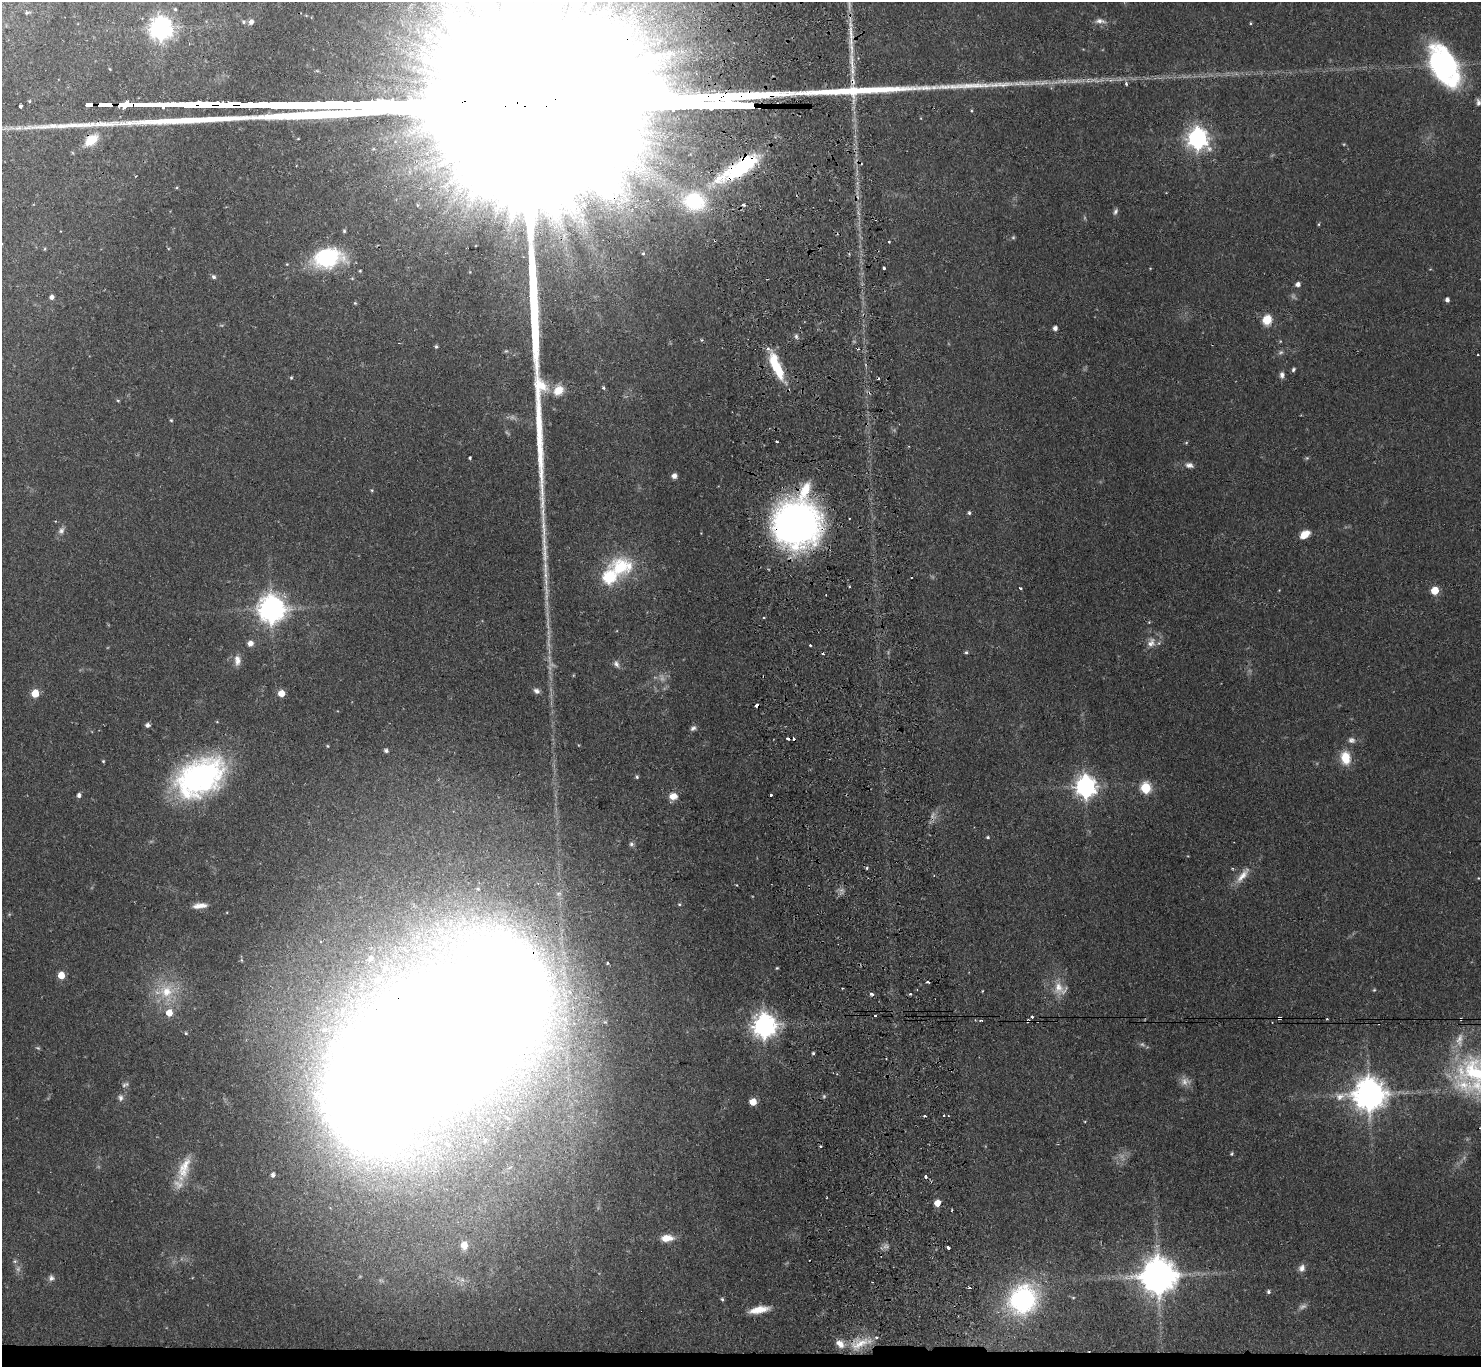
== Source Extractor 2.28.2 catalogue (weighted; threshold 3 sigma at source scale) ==
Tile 8 of 3 x 3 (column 2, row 3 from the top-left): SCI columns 1536-3014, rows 201-1565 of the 4550 x 4427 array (HDU 1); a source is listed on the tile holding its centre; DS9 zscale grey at full resolution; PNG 1483 x 1369 px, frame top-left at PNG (2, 2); no overlay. Shown black and unused: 1% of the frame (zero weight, under 2 of 3 exposures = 3% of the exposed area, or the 3 px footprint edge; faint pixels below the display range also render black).
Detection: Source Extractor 2.28.2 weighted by HDU 2 'WHT'; one run over the whole footprint, this tile lists its part. Background 0.0617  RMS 0.0052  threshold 0.0233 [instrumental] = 3 sigma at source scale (4.5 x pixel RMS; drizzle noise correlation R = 1.50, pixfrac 1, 0.05/0.05 arcsec/px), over >= 5 px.
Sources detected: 180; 18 too faint to see at this stretch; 10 cosmic-ray / hot-pixel residue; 1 long thin detection or spike segment (spike, bleed or trail) — not listed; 7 inside a brighter listed object's ellipse — not listed separately; the other 144 listed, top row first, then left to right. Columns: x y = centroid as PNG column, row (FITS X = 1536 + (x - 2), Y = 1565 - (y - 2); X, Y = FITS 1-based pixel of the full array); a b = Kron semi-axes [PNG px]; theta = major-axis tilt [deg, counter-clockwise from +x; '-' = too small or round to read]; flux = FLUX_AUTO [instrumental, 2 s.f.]
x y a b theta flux
175 9 5 4 - 0.71
631 11 12 7 64 3.7
27 13 5 4 - 0.7
1100 21 14 7 -4 2.9
243 22 5 5 - 0.89
251 22 6 5 - 2.1
1250 23 4 3 - 0.5
160 28 8 8 - 440
851 32 36 5 -85 10
1444 66 38 22 -61 110
1126 84 5 4 - 1.1
1478 102 9 5 -84 1.7
89 104 5 3 - 380
106 104 11 3 0 970
777 104 4 3 - 2.4
20 106 4 3 - 5.6
1197 138 8 7 - 310
91 140 16 10 38 10
739 168 58 17 32 53
177 187 5 3 - 0.48
743 204 3 3 - 3.1
1115 211 9 5 63 1.3
1319 224 5 3 - 0.52
344 231 5 4 - 0.85
1013 237 6 5 - 0.76
643 253 3 3 - 0.81
327 258 32 21 11 47
884 268 3 3 - 1.7
360 271 4 3 - 0.5
214 277 6 5 - 1.2
1298 284 5 5 - 2.3
52 297 5 5 - 2.1
1447 300 4 4 - 2
355 303 5 4 - 0.61
1267 320 10 9 - 9.2
1055 328 4 4 - 2.3
796 336 7 5 -75 1.3
436 347 5 4 - 0.93
1478 355 2 2 - 0.48
777 366 35 10 -68 21
1293 369 5 4 - 0.99
1282 375 8 6 88 1.9
291 377 5 4 - 0.58
603 388 5 4 - 0.82
558 390 14 12 51 8.1
118 400 5 3 - 0.56
171 420 4 4 - 0.66
777 442 3 2 - 0.8
1186 443 5 4 - 0.58
470 457 3 3 - 0.81
1307 458 5 5 - 0.77
1189 465 11 7 -10 2.5
674 476 5 5 - 2.7
372 490 5 4 - 0.62
969 513 4 4 - 0.91
796 524 43 42 - 220
61 531 10 8 64 2.4
1305 534 11 7 36 6.4
620 567 36 28 6 31
609 577 7 6 - 56
1020 588 4 3 - 0.69
1435 590 5 5 - 17
271 609 9 8 - 690
250 643 6 6 - 3.2
1151 643 16 11 64 5
810 645 3 3 - 0.74
966 652 5 4 - 0.79
237 660 14 8 -88 3.8
616 664 11 7 -61 2
537 691 8 6 -28 2
35 693 5 5 - 15
281 693 5 5 - 9.5
757 705 4 3 - 4.3
147 725 6 5 - 1.5
693 728 8 5 36 1.5
788 739 3 3 - 2.7
1351 740 10 8 -2 2.2
327 746 4 4 - 0.51
386 751 5 4 - 1.5
1345 758 16 11 -81 11
103 761 4 4 - 0.58
199 777 48 31 29 140
637 777 5 4 - 0.88
1085 786 8 7 - 360
1146 788 6 5 - 41
79 795 5 4 - 1.8
771 795 3 3 - 1.2
673 796 10 8 2 4.9
988 837 5 4 - 0.73
631 844 7 6 - 1.3
867 868 4 3 - 0.66
1232 868 5 3 - 0.53
1243 875 28 8 51 6.7
478 889 5 5 - 0.84
200 905 18 7 6 4.5
370 958 9 6 67 2
607 963 3 3 - 0.59
777 968 4 3 - 0.55
61 975 5 5 - 11
378 980 7 6 - 1.9
927 982 4 3 - 1.9
843 988 3 2 - 0.51
1060 989 21 16 -43 8.2
1374 990 5 4 - 0.54
166 991 24 21 -80 19
982 991 3 2 - 0.37
871 994 3 3 - 6.1
910 994 3 2 - 1.2
875 1016 3 3 - 6.5
1032 1017 3 3 - 1.4
1279 1018 4 3 - 1.1
980 1021 4 3 - 0.7
1027 1021 4 3 - 1
764 1026 8 8 - 490
186 1033 5 4 - 0.69
435 1043 163 70 38 5500
813 1053 3 3 - 0.68
1477 1074 62 54 -44 95
125 1084 10 6 21 1.4
1369 1094 10 10 - 1100
824 1096 5 5 - 0.85
120 1098 9 7 -85 2
753 1102 5 5 - 9.9
944 1115 3 2 - 0.4
485 1140 5 4 - 0.75
820 1146 4 3 - 0.73
1232 1154 5 4 - 0.71
184 1169 40 14 70 15
273 1175 4 3 - 1.4
937 1203 5 5 - 6.3
667 1238 14 7 3 7.2
464 1245 6 5 - 7.1
948 1248 4 3 - 1.4
15 1261 6 5 - 1.1
1302 1268 9 8 - 2.7
1158 1276 11 10 - 1500
51 1278 8 8 - 1.9
970 1288 3 3 - 2
1268 1292 5 4 - 1
1073 1298 5 3 - 0.5
722 1299 6 4 -73 0.86
1023 1300 38 34 54 68
759 1310 22 7 10 8.2
860 1343 33 11 23 11
Overlapping masked pixels (flux is a lower limit): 12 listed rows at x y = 89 104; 106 104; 777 104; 91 140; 739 168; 777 366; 796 524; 757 705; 1279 1018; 1027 1021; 435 1043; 937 1203
Isophote crosses this tile's border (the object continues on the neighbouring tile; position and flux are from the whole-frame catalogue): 2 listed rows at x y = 435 1043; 1477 1074